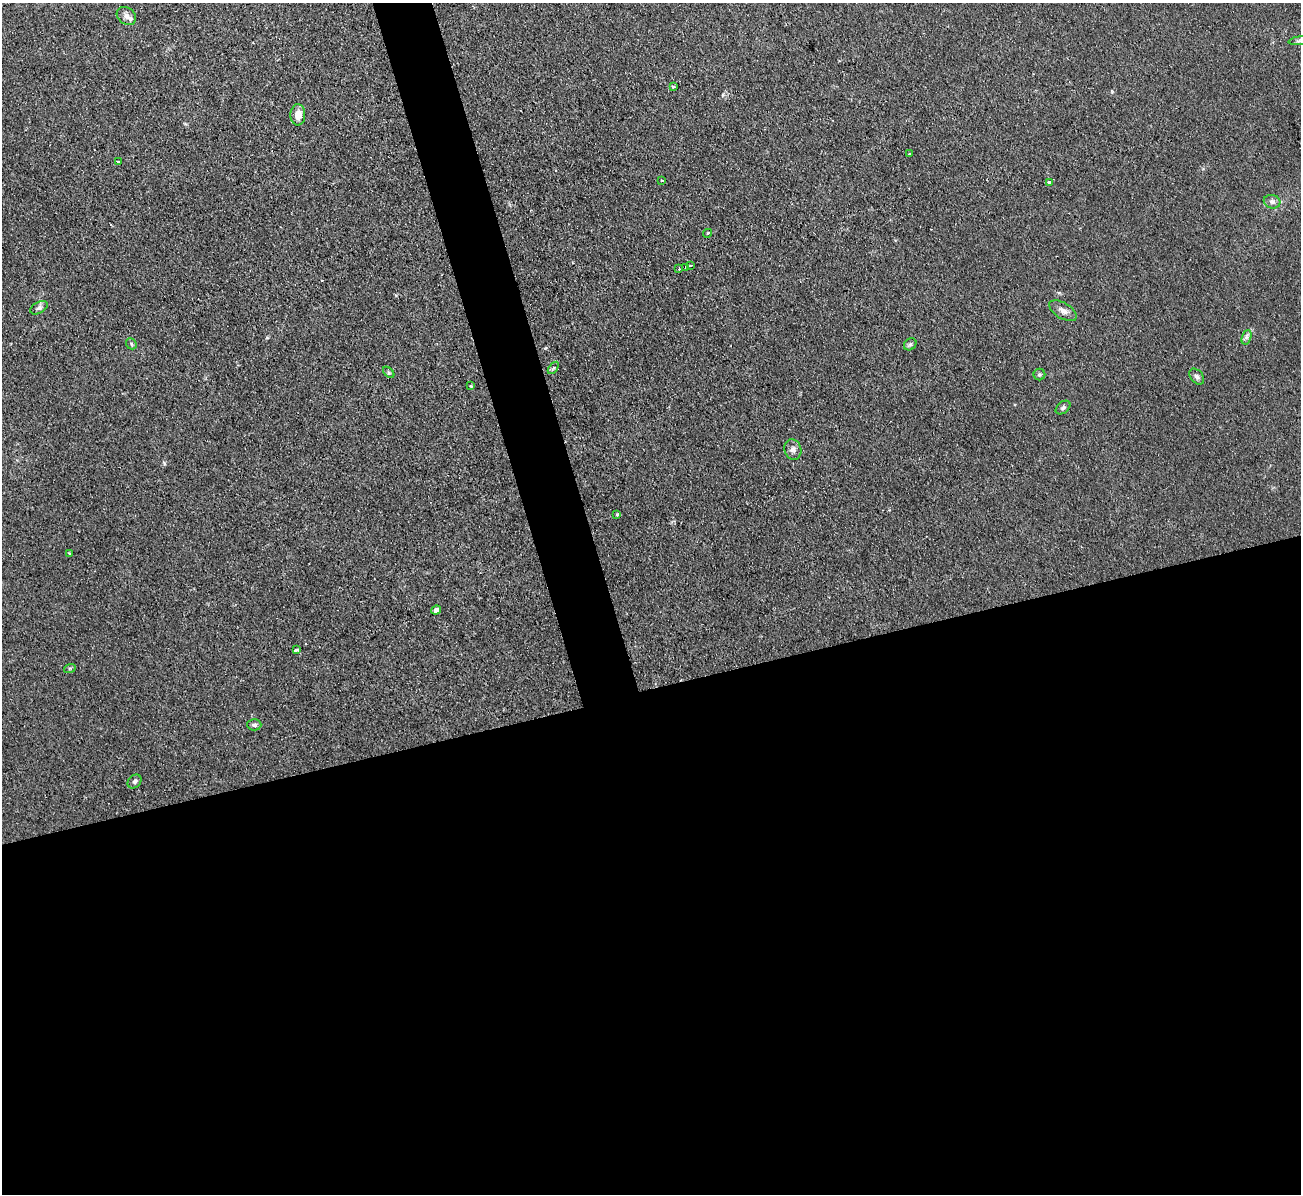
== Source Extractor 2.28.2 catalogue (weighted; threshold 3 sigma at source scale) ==
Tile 15 of 4 x 4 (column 3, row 4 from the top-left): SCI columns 2597-3895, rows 143-1334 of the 5208 x 5178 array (HDU 1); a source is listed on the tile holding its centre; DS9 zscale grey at full resolution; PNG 1303 x 1196 px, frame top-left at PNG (2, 3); each listed source drawn as its Kron ellipse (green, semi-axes under 4 px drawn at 4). Shown black and unused: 45% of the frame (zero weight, under 2 of 3 exposures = <1% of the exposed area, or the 3 px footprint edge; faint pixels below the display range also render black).
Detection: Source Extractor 2.28.2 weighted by HDU 2 'WHT'; one run over the whole footprint, this tile lists its part. Background 0.0582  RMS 0.0063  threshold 0.0282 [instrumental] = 3 sigma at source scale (4.5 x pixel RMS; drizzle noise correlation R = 1.50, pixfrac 1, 0.05/0.05 arcsec/px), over >= 5 px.
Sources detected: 33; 1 cosmic-ray / hot-pixel residue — neither listed nor drawn; the other 32 listed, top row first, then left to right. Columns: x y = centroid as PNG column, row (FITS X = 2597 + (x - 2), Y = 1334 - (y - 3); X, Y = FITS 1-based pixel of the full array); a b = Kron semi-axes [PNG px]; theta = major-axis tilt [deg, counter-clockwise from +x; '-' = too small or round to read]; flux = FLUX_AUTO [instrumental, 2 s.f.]
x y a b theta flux
126 16 10 8 -39 3.5
1299 41 11 4 9 1.6
673 87 3 3 - 1.2
298 115 10 7 88 6.4
909 153 3 3 - 1.1
118 162 3 3 - 1.1
662 180 3 3 - 0.6
1049 182 4 3 - 4.5
1272 202 8 7 - 2.5
708 233 4 3 - 1
690 266 3 3 - 2.1
686 267 3 3 - 1.2
679 269 3 3 - 0.45
39 308 9 5 29 1.8
1063 311 15 8 -31 4
1247 337 7 4 71 1.6
131 344 6 5 - 0.96
910 344 7 5 43 1.1
553 368 7 3 53 1
389 372 7 4 -45 1.1
1039 375 6 5 - 1
1197 377 9 6 -50 2
471 386 4 4 - 0.59
1063 407 8 5 39 1.4
793 449 10 8 -71 2.8
617 515 3 3 - 0.86
69 553 3 3 - 0.82
436 610 5 4 - 3.5
297 650 3 3 - 1.8
70 668 6 4 18 0.8
254 725 7 5 -1 1.7
135 781 8 6 44 1.6
Isophote crosses this tile's border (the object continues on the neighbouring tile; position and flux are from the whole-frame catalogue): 1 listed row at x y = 1299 41